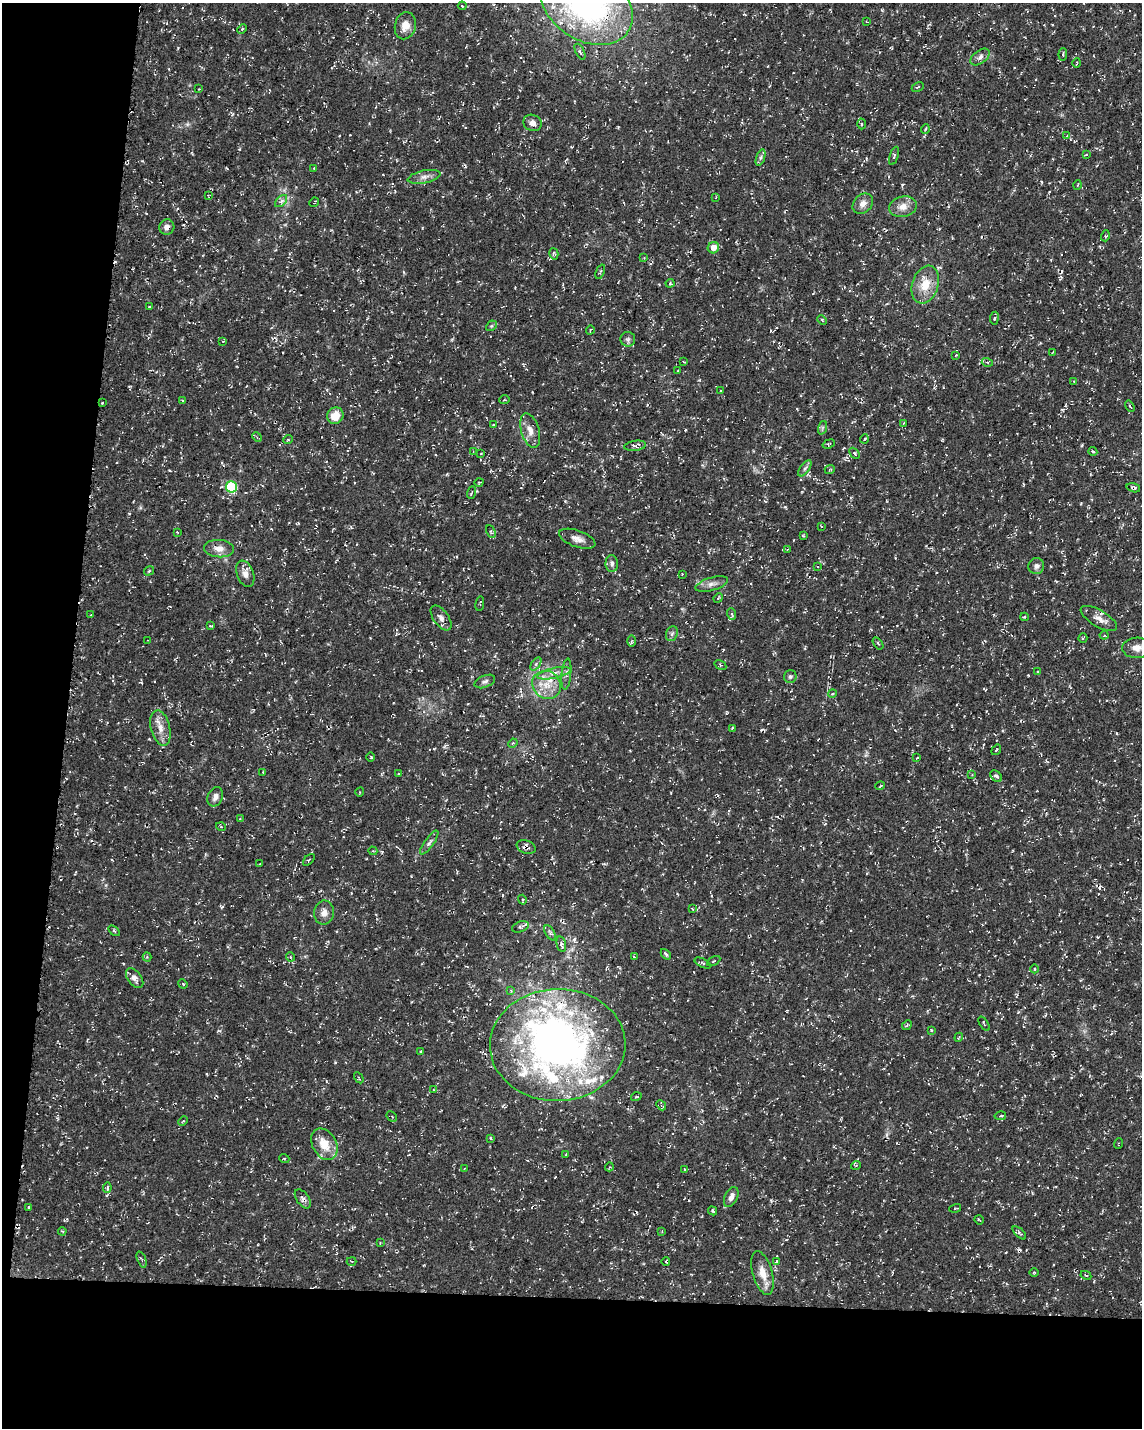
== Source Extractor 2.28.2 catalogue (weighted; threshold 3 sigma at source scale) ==
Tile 9 of 4 x 3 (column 1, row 3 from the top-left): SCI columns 13-1152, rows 294-1719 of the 4576 x 4806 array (HDU 1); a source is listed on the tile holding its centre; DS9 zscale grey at full resolution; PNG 1144 x 1430 px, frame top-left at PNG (2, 3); each listed source drawn as its Kron ellipse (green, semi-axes under 4 px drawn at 4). Shown black and unused: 15% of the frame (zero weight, under 3 of 4 exposures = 1% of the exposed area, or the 3 px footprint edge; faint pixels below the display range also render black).
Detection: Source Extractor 2.28.2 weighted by HDU 2 'WHT'; one run over the whole footprint, this tile lists its part. Background 0.0123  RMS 0.0021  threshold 0.00948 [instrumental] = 3 sigma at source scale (4.5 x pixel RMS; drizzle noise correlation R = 1.50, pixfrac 1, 0.0396/0.0396 arcsec/px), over >= 5 px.
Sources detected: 220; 3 inside a brighter object's white glare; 14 cosmic-ray / hot-pixel residue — neither listed nor drawn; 15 inside a brighter listed object's ellipse — not listed separately; the other 188 listed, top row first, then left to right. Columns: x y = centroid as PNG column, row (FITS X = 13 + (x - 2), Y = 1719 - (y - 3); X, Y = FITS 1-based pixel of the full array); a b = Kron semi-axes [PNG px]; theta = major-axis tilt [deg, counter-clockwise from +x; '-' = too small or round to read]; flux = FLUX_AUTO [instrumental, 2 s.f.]
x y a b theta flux
586 4 50 36 -34 61
462 6 4 3 - 0.24
867 22 3 2 - 0.18
405 26 14 10 76 2.2
242 29 5 3 - 0.26
580 52 9 4 -64 0.42
1063 54 6 2 85 0.25
980 57 11 6 37 0.89
1077 63 5 2 - 0.15
918 87 6 3 26 0.24
199 89 2 2 - 0.16
532 123 9 8 - 1
862 124 5 3 - 0.26
925 129 4 3 - 0.2
1066 136 4 3 - 0.2
1086 155 4 4 - 0.27
894 156 9 3 73 0.31
761 157 9 4 71 0.53
314 168 3 2 - 0.12
424 177 16 6 12 1.3
1077 185 5 3 - 0.21
208 195 3 3 - 0.17
716 197 4 2 - 0.14
281 201 7 4 45 0.55
314 202 5 2 - 0.2
863 204 11 9 46 1.4
903 207 14 10 14 2
167 227 8 7 - 1
1105 236 5 3 - 0.21
713 248 6 5 - 1.9
554 254 6 4 -74 0.31
644 258 2 2 - 0.14
600 272 7 3 68 0.28
670 283 4 4 - 0.25
925 284 19 13 71 4.1
149 306 4 2 - 0.18
994 318 6 3 81 0.27
822 320 5 3 - 0.21
491 326 6 4 44 0.3
590 330 4 2 - 0.17
628 339 7 7 - 0.6
223 341 4 3 - 0.18
1053 352 3 3 - 0.16
956 355 3 2 - 0.15
684 362 4 2 - 0.16
987 362 5 3 - 0.25
678 371 3 3 - 0.26
1074 381 3 2 - 0.13
720 391 4 2 - 0.17
182 400 3 2 - 0.16
504 400 5 3 - 0.19
102 403 3 2 - 0.2
1130 406 6 4 -58 0.3
335 416 8 8 - 2.7
904 423 3 2 - 0.16
493 425 4 2 - 0.14
822 428 7 4 72 0.35
530 431 17 9 -73 1.9
257 437 5 4 - 0.29
288 439 5 3 - 0.21
864 439 4 3 - 0.18
829 444 6 4 20 0.26
635 446 11 5 8 0.85
473 451 3 2 - 0.16
1093 451 4 3 - 0.24
855 453 6 4 -47 0.3
481 454 3 2 - 0.14
805 468 9 4 54 0.61
830 469 5 3 - 0.17
479 482 4 3 - 0.21
232 487 6 5 - 16
1133 488 7 4 -16 0.37
472 492 6 3 71 0.21
821 526 3 2 - 0.13
177 532 4 2 - 0.19
491 532 6 3 -63 0.31
803 536 4 3 - 0.29
577 539 19 8 -19 1.5
219 549 15 8 -5 1.7
787 550 3 2 - 0.12
612 564 8 6 -88 0.68
817 566 4 2 - 0.15
1036 566 8 8 - 0.81
149 571 5 3 - 0.23
245 574 13 8 -68 1.4
682 574 2 2 - 0.11
712 584 17 6 16 1.2
718 598 5 4 - 0.25
480 604 7 2 82 0.26
732 614 6 4 -69 0.33
91 615 4 2 - 0.15
1024 617 4 3 - 0.22
441 618 14 7 -54 1.2
1099 618 20 8 -30 1.8
211 626 3 2 - 0.27
672 634 8 5 69 0.57
1104 635 4 4 - 0.22
1083 638 5 2 - 0.18
148 640 2 2 - 0.14
631 641 6 4 89 0.29
878 643 7 3 -55 0.28
1137 648 14 10 3 1.6
536 664 7 4 54 0.44
720 665 6 4 -32 0.27
1038 672 3 2 - 0.25
554 673 17 5 12 1.5
566 674 16 5 84 0.8
790 677 6 6 - 0.42
485 681 11 6 22 0.61
547 685 15 13 -37 3.4
832 694 4 3 - 0.21
160 728 18 9 -76 2.2
732 728 4 3 - 0.23
513 743 5 4 - 0.2
996 750 6 3 55 0.21
371 757 4 3 - 0.18
917 758 3 2 - 0.22
263 773 3 3 - 0.21
398 774 4 2 - 0.18
972 775 3 3 - 0.19
996 776 7 4 -43 0.56
880 786 5 3 - 0.2
360 792 4 3 - 0.16
215 797 10 7 66 1
240 819 3 2 - 0.13
221 827 5 3 - 0.19
429 843 14 4 54 0.7
526 847 10 6 -22 0.89
373 851 4 3 - 0.21
309 860 7 2 45 0.2
259 864 3 2 - 0.14
522 900 5 3 - 0.27
692 909 3 2 - 0.18
324 912 12 10 82 1.5
520 927 9 5 20 0.53
114 931 6 3 -37 0.24
550 933 8 4 -59 0.49
561 944 8 4 -77 0.59
666 954 6 3 -47 0.38
147 957 4 4 - 0.23
290 957 5 3 - 0.18
634 957 4 3 - 0.2
714 961 7 4 29 0.36
703 963 9 3 -27 0.37
1034 969 4 3 - 0.16
135 978 11 6 -52 1.2
183 984 5 4 - 0.23
511 990 4 4 - 0.2
984 1024 8 3 -57 0.31
907 1025 5 4 - 0.26
931 1030 3 3 - 0.25
959 1037 4 3 - 0.21
558 1045 68 56 2 91
420 1051 3 2 - 0.17
359 1078 6 2 -59 0.2
433 1090 3 2 - 0.16
636 1097 5 3 - 0.19
661 1105 5 4 - 0.38
1000 1116 6 3 12 0.25
392 1117 6 4 -48 0.47
183 1121 5 3 - 0.22
490 1138 4 3 - 0.31
1119 1143 5 2 - 0.18
324 1144 17 12 -61 4.1
566 1154 3 2 - 0.16
284 1158 5 3 - 0.2
856 1165 5 3 - 0.21
609 1167 4 3 - 0.19
464 1169 4 2 - 0.2
684 1169 4 2 - 0.16
107 1188 5 4 - 0.52
731 1197 11 6 64 1.2
303 1199 11 6 -55 0.77
29 1207 3 3 - 0.37
955 1208 6 2 14 0.18
713 1211 5 4 - 0.35
979 1220 5 2 - 0.17
62 1231 4 3 - 0.21
662 1231 3 3 - 0.17
1019 1233 8 4 -43 0.36
380 1243 2 2 - 0.18
142 1259 8 2 -69 0.26
352 1261 5 2 - 0.18
777 1261 3 3 - 0.68
666 1262 4 3 - 0.2
1034 1272 4 3 - 0.18
763 1273 22 9 -74 3
1086 1275 5 4 - 0.27
Overlapping masked pixels (flux is a lower limit): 7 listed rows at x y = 586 4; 167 227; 925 284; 1133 488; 526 847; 558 1045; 303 1199
Isophote crosses this tile's border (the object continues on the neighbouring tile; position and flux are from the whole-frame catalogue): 1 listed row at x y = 586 4
Unlisted compact peaks at least as high as the median listed source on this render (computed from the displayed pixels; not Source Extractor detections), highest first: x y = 785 507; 335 1062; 239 149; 187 124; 1018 1012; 222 907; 178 48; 1028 675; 106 885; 1041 182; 1081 503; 565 501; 1117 733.